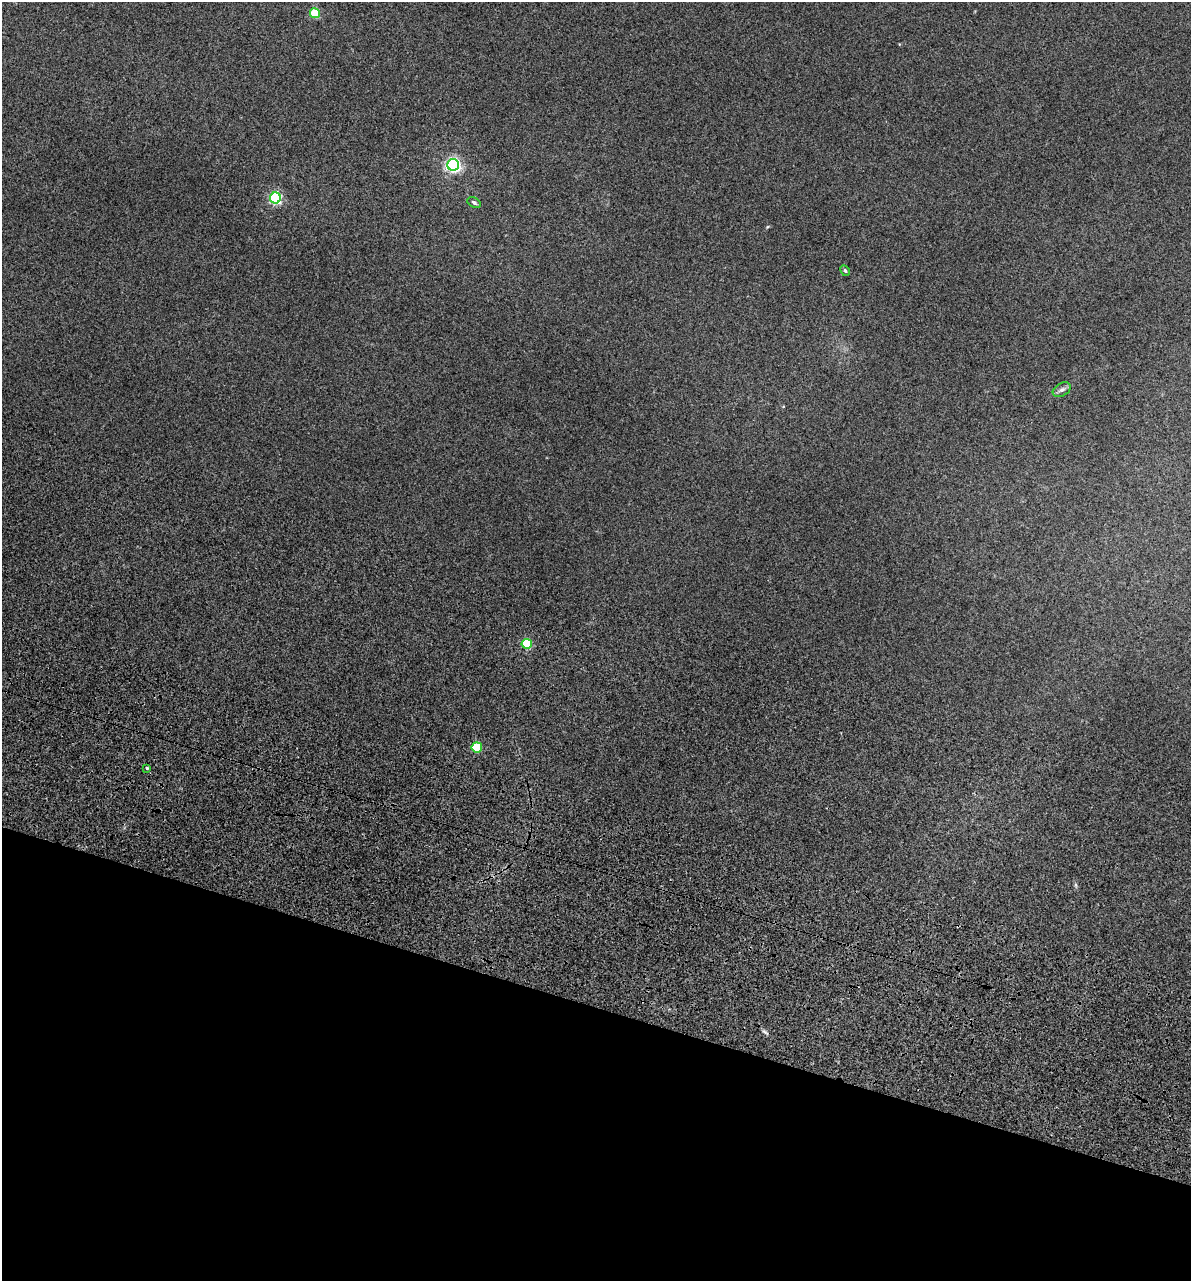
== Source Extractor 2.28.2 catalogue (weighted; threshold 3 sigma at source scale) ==
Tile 15 of 4 x 4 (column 3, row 4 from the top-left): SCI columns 2736-3924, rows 390-1668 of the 5353 x 5896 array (HDU 1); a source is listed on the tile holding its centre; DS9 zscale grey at full resolution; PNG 1193 x 1283 px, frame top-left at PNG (2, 2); each listed source drawn as its Kron ellipse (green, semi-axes under 4 px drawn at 4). Shown black and unused: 22% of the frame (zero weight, under 3 of 5 exposures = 17% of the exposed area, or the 3 px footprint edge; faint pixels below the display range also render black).
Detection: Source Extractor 2.28.2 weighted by HDU 2 'WHT'; one run over the whole footprint, this tile lists its part. Background 0.0739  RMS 0.0068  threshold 0.0305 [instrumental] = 3 sigma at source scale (4.5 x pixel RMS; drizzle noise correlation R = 1.50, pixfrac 1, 0.05/0.05 arcsec/px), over >= 5 px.
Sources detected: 9; all 9 listed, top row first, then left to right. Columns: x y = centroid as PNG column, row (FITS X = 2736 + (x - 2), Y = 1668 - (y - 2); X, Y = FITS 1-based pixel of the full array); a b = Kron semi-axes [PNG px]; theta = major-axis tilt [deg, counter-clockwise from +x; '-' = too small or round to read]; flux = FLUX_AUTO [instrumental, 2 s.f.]
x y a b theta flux
315 13 5 5 - 33
453 165 6 6 - 180
275 198 5 5 - 100
474 202 7 4 -27 1.5
845 271 6 4 -61 0.93
1062 390 10 6 30 2.2
527 644 5 5 - 41
477 747 5 5 - 36
147 768 3 3 - 0.77